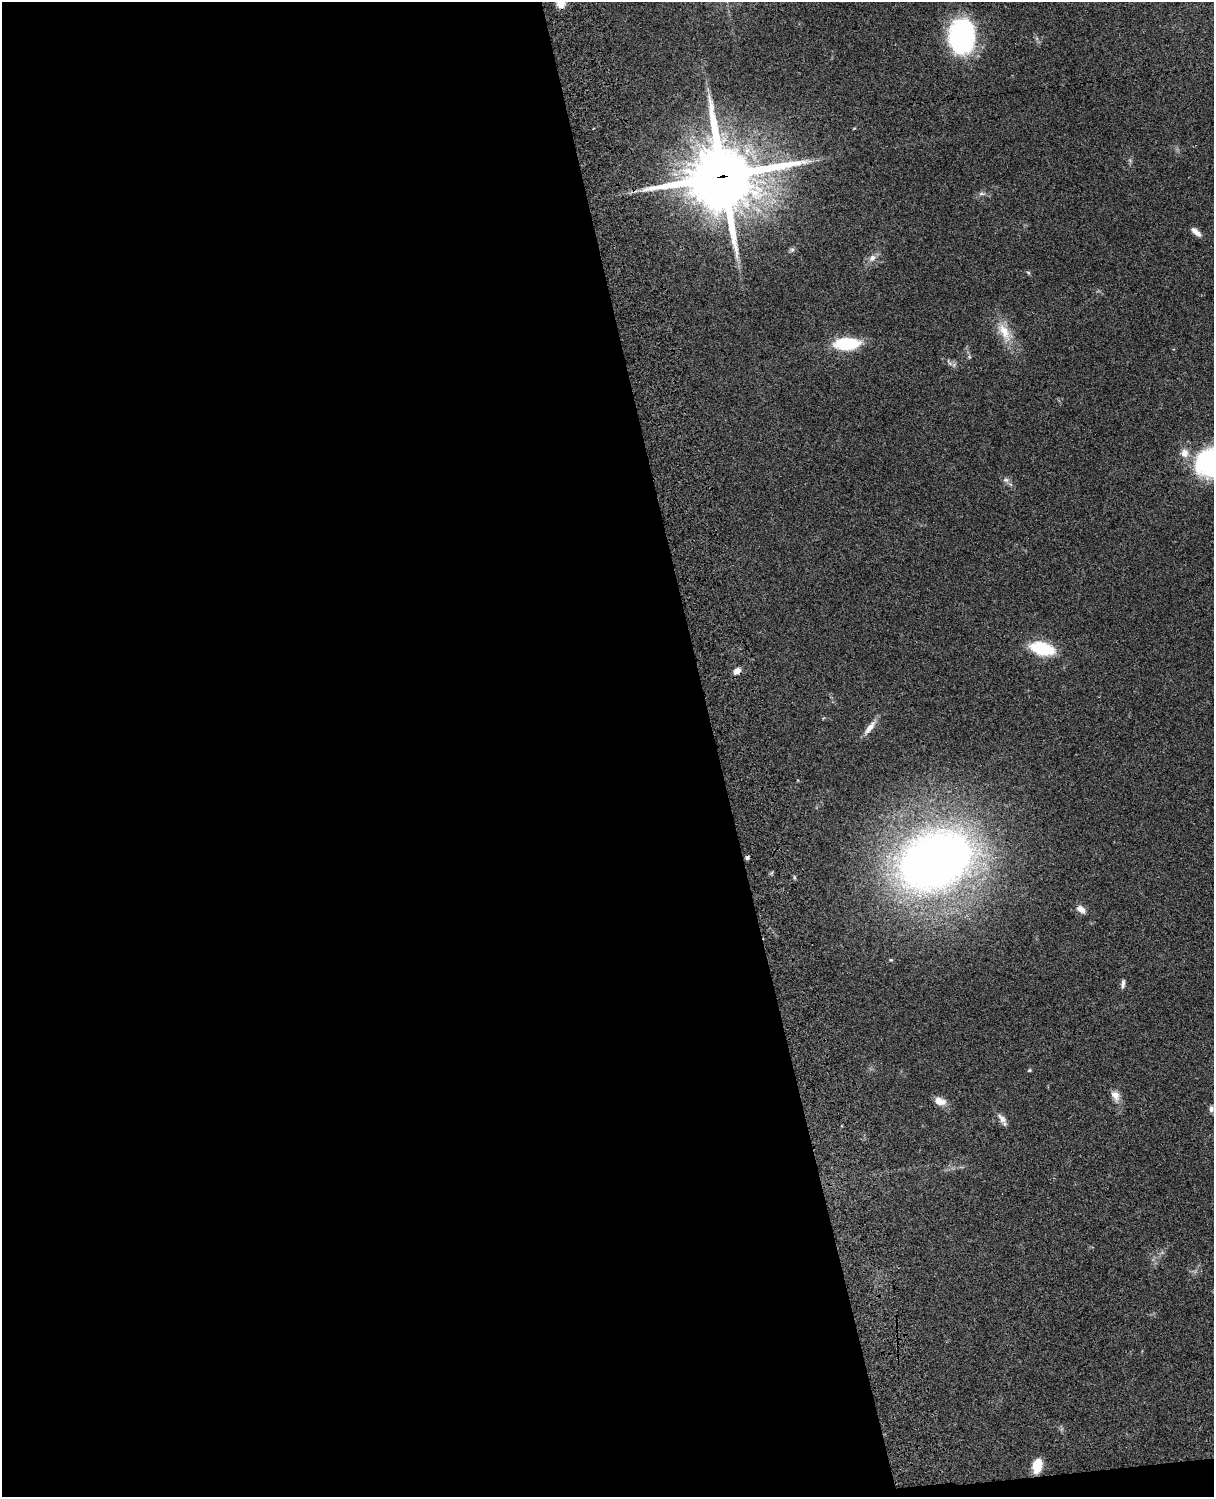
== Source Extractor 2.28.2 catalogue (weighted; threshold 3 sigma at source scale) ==
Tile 9 of 4 x 3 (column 1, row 3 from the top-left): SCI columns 122-1333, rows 277-1771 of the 5087 x 4926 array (HDU 1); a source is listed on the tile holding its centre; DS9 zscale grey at full resolution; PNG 1216 x 1499 px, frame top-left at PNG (2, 2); no overlay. Shown black and unused: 59% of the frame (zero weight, under 3 of 4 exposures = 6% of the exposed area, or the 3 px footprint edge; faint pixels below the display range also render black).
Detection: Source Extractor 2.28.2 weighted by HDU 2 'WHT'; one run over the whole footprint, this tile lists its part. Background 0.0811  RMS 0.0059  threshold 0.0265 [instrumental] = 3 sigma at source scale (4.5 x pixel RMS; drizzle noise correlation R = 1.50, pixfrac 1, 0.05/0.05 arcsec/px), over >= 5 px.
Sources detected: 31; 1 cosmic-ray / hot-pixel residue — not listed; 1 inside a brighter listed object's ellipse — not listed separately; the other 29 listed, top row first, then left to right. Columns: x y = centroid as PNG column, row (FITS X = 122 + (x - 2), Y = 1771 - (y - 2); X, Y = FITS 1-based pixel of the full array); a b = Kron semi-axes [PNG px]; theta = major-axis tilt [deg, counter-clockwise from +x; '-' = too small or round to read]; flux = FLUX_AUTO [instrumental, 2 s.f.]
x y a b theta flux
561 3 10 9 - 6.3
961 37 33 25 -88 85
854 128 5 3 - 0.47
723 176 26 24 4 4000
982 194 10 4 -5 1.6
1196 232 14 6 -40 3.7
792 249 7 6 - 1.4
872 258 12 9 43 3.7
1028 273 6 5 - 0.81
1004 332 32 13 -63 13
847 344 25 12 2 30
969 357 5 4 - 0.74
949 362 13 4 -48 1.9
1210 462 31 30 - 80
1006 480 9 6 -2 1.9
1042 648 19 10 -14 39
737 671 9 6 36 4.3
870 727 24 7 53 5.3
935 860 59 40 23 590
794 877 6 3 -72 0.79
1081 909 12 7 -38 4.2
891 960 5 4 - 0.7
1123 984 11 4 81 1.8
1030 1070 5 3 - 0.83
1115 1095 13 9 -57 4.8
940 1101 13 8 -19 6.3
1211 1109 9 6 -89 1.8
1002 1118 19 7 -53 3.6
1037 1465 14 9 77 11
Overlapping masked pixels (flux is a lower limit): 2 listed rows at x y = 723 176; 737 671
Isophote crosses this tile's border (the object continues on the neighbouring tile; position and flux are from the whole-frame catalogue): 2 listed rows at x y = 561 3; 1210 462